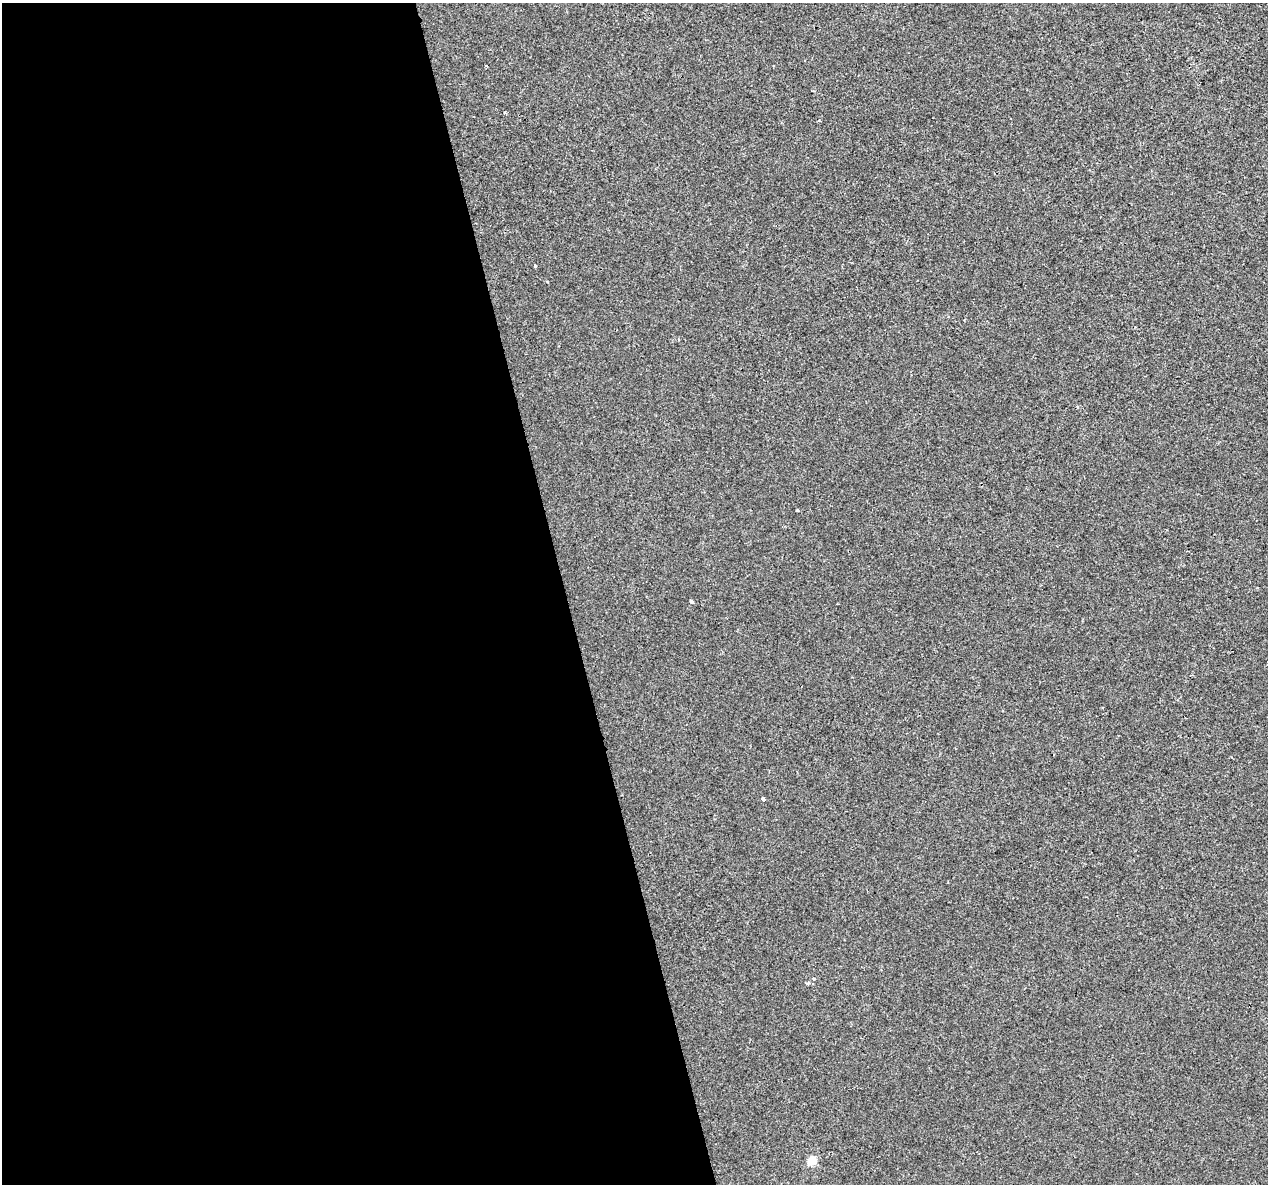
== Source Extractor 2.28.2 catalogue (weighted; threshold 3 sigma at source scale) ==
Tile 9 of 4 x 4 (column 1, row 3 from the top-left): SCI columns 1-1266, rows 1272-2453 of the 5063 x 4856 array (HDU 1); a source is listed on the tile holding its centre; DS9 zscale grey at full resolution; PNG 1270 x 1186 px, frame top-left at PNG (2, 3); no overlay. Shown black and unused: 45% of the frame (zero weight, under 2 of 3 exposures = <1% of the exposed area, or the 3 px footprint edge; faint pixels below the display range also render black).
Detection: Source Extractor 2.28.2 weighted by HDU 2 'WHT'; one run over the whole footprint, this tile lists its part. Background -8.11e-05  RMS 0.0042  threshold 0.0191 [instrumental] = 3 sigma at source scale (4.5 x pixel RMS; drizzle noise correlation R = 1.50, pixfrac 1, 0.0396/0.0396 arcsec/px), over >= 5 px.
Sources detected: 7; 1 cosmic-ray / hot-pixel residue — not listed; the other 6 listed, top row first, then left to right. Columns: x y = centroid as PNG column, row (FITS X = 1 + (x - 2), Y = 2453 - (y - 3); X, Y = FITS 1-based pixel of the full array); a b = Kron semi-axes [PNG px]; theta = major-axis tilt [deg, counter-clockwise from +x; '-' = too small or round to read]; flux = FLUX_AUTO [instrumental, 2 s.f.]
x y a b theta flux
505 113 3 3 - 1.2
535 266 3 3 - 0.48
692 602 5 3 - 0.66
763 799 4 4 - 1.7
808 983 4 3 - 1.1
812 1161 5 5 - 15